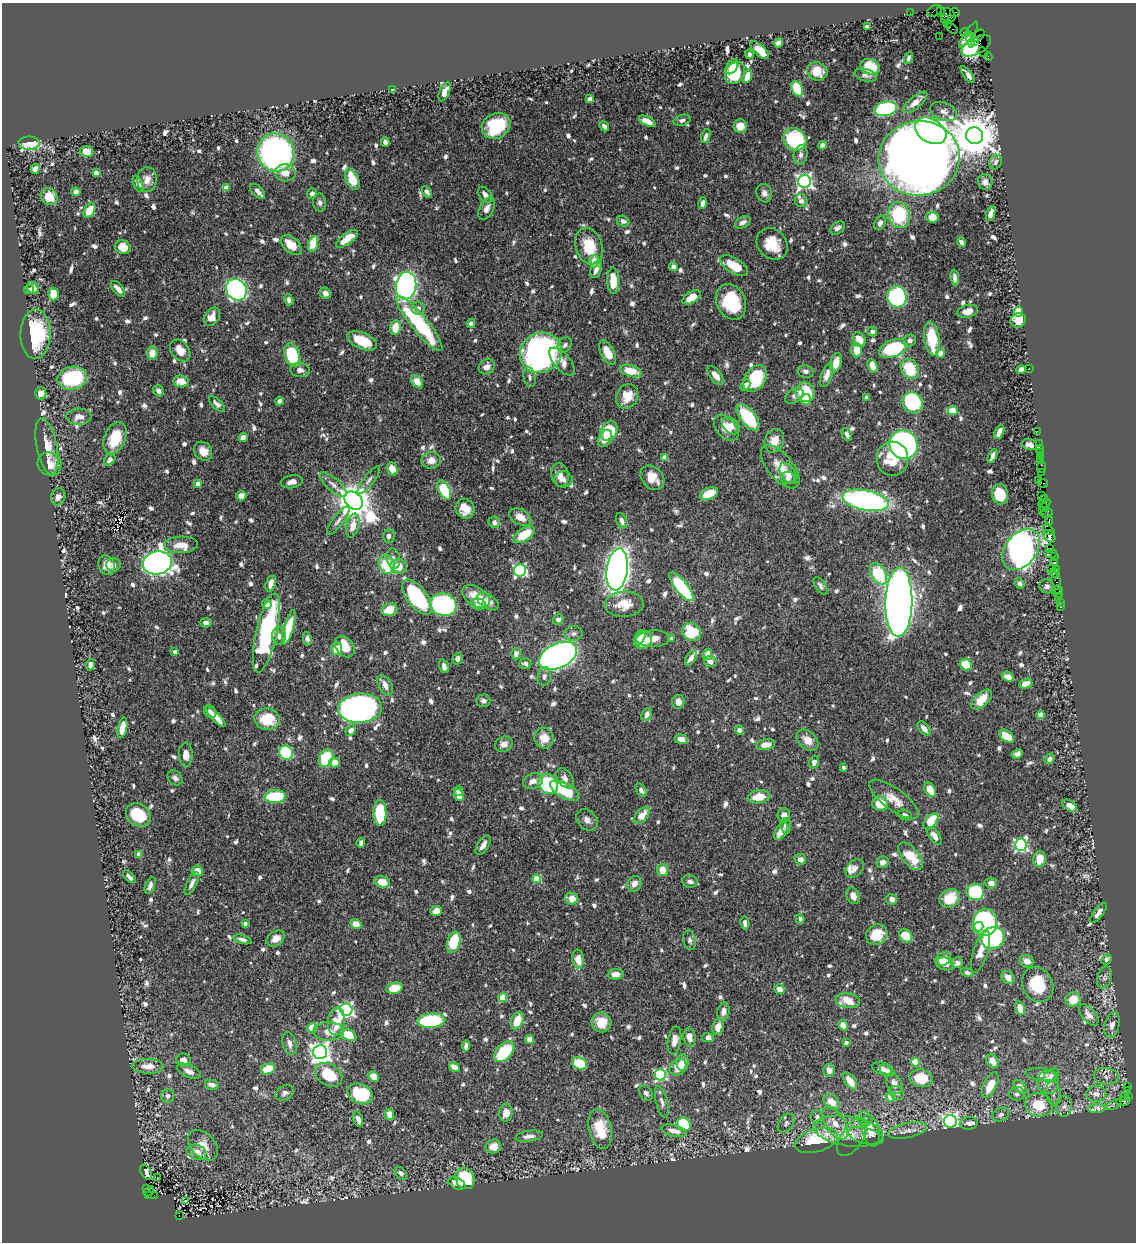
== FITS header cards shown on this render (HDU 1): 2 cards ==
NAXIS1  =                 1134
NAXIS2  =                 1240

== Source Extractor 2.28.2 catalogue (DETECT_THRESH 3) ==
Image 1134 x 1240 px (HDU 1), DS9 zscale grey, 1 PNG px = 1 image px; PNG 1138 x 1244 px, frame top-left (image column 1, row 1240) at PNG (2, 3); each listed source drawn as its Kron ellipse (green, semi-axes under 4 px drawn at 4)
Background 0.589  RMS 0.0088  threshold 0.0265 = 3 sigma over >= 5 px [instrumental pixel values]
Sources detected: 959; of the 959, the 500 brightest by FLUX_AUTO listed and drawn (459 fainter detections omitted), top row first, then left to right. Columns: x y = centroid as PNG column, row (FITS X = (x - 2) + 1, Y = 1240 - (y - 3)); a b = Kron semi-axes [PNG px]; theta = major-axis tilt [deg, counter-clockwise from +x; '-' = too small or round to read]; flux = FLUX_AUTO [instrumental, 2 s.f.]
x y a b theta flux
935 11 8 5 23 30
940 11 3 2 - 7.1
910 13 2 2 - 3.9
955 13 5 3 - 16
948 15 8 6 -37 340
945 19 4 3 - 100
948 23 4 3 - 39
867 27 4 4 - 3
952 29 6 2 -32 9.5
965 32 4 4 - 8
968 35 15 4 55 6
939 36 2 2 - 2
978 36 8 4 40 74
970 40 8 3 -76 21
974 42 3 2 - 170
778 43 5 4 - 7.8
976 46 16 8 28 33
760 50 12 5 -44 9.7
983 52 5 2 - 3.1
749 54 5 3 - 2.1
988 57 4 2 - 7.1
909 58 6 3 64 2.2
732 67 8 5 58 4.7
870 67 10 7 -23 15
817 71 10 9 - 8.8
735 73 12 9 56 23
866 75 11 6 -16 2.2
968 75 10 3 -52 2.9
747 76 7 4 68 6.7
797 89 8 5 -63 26
393 90 4 4 - 2.3
445 92 10 5 66 5.3
590 99 4 4 - 7.5
915 102 15 6 40 6
886 109 11 7 12 76
944 111 14 9 -21 4.1
682 120 8 5 16 2.1
647 121 9 4 -25 5.9
496 126 15 12 30 35
604 126 5 3 - 2.3
740 126 7 6 - 5.8
931 131 17 11 -31 190
706 136 7 4 68 2.5
974 136 8 8 - 2400
795 139 12 10 -39 47
385 142 5 4 - 2.8
29 143 10 6 -1 16
823 145 4 4 - 2.9
87 151 6 5 - 7.5
276 153 19 18 - 210
801 155 10 7 78 2.7
919 158 41 37 8 1200
996 162 7 5 66 2.1
35 169 5 4 - 5.3
96 173 4 4 - 5.5
285 173 10 8 -6 7.1
147 179 12 10 87 5.2
352 179 11 6 -66 16
805 181 6 6 - 200
985 182 8 7 - 3.2
138 184 8 4 -63 4.1
226 188 4 4 - 5.9
258 191 9 5 -44 2.6
76 192 4 4 - 3.2
427 192 6 4 -57 2.5
764 193 9 7 -72 3
312 194 5 5 - 2.4
485 195 9 6 -52 3.6
49 197 9 8 - 8.1
801 201 6 6 - 2.2
320 203 9 6 -81 2
703 203 6 4 73 2.6
487 208 12 6 62 3.4
89 210 8 5 61 11
991 214 7 4 73 4.7
899 215 13 11 -79 39
932 217 6 5 - 7.6
623 221 6 5 - 2.1
743 222 8 5 31 3.1
880 223 7 5 62 2.9
837 228 8 5 37 2.7
347 239 13 5 37 11
961 242 5 3 - 2.7
313 244 8 4 73 21
772 244 17 14 -49 14
291 245 12 7 -40 10
589 246 19 13 -71 20
123 247 8 6 -22 12
594 261 6 5 - 6.8
734 266 15 7 -31 17
673 267 4 4 - 3.7
596 270 8 5 71 4.3
955 278 8 4 -82 2.4
613 281 13 6 -88 15
406 286 14 10 83 340
33 288 6 5 - 3.4
29 289 5 3 - 2.4
118 289 9 4 -49 4.7
236 290 11 10 - 220
325 293 6 5 - 3.7
53 294 6 5 - 9.4
691 297 10 5 32 8.9
897 297 11 9 -74 86
289 300 5 4 - 2.6
731 302 18 14 -64 41
418 308 6 6 - 2.6
968 311 10 6 15 4.3
1019 311 5 4 - 33
212 317 10 7 55 6.8
1018 320 8 7 - 9.8
419 323 35 8 -51 63
471 324 4 4 - 2.6
395 328 7 5 83 12
872 332 5 4 - 2.1
35 334 25 15 89 46
932 339 17 7 -82 25
859 340 8 6 -58 8.3
909 340 6 6 - 2
362 341 16 8 -23 18
565 345 8 6 50 2
893 348 15 8 21 43
857 350 7 5 88 9.9
180 351 12 9 -51 8.6
607 352 13 6 -65 10
152 353 6 5 - 7.1
541 353 21 19 35 250
940 353 4 4 - 5.1
292 355 12 7 -71 33
562 362 17 8 -49 5.7
836 363 10 5 78 7.9
873 366 7 4 -68 8.7
487 367 8 7 - 4.6
1029 368 2 2 - 21
910 369 11 8 -59 22
300 370 9 7 -6 2.9
1021 370 5 4 - 4.2
631 371 11 5 -17 13
805 371 8 6 -10 2.1
716 375 11 5 -51 5.7
827 375 13 5 71 4.2
530 377 10 6 -78 2.1
72 378 15 11 12 50
755 378 15 10 56 34
181 381 8 6 -5 8.3
417 382 7 5 -53 7
745 385 6 4 61 2.7
158 391 6 5 - 2.7
805 392 10 9 - 30
41 393 6 5 - 4.9
627 396 13 10 61 11
794 396 10 6 33 2.3
867 397 4 4 - 2.7
806 399 5 4 - 6.7
279 401 4 4 - 2.1
912 403 11 9 -57 61
217 404 10 4 -44 2.6
953 411 5 4 - 18
79 417 12 8 3 5.3
748 417 16 7 -52 35
731 426 10 7 -42 4.6
726 428 15 9 -49 8.1
609 431 10 8 58 24
1037 431 2 2 - 4.4
999 432 8 4 65 4.8
847 434 7 5 -60 2.1
115 438 17 10 68 20
243 438 4 4 - 5.9
605 438 9 6 59 5.8
774 441 12 9 66 7.8
1039 443 2 2 - 4.3
904 445 15 13 -49 170
1030 445 8 5 -19 3
47 447 29 10 -79 12
1039 449 2 2 - 5.2
203 451 10 8 -51 6
1040 453 3 2 - 2.1
992 456 7 4 65 3.6
1040 456 2 2 - 5
664 458 4 4 - 6.9
892 459 17 16 - 19
110 460 6 5 - 2.6
431 460 9 8 - 5.7
1041 460 3 2 - 12
50 464 12 11 - 7.6
780 467 26 12 -50 12
1042 467 6 3 90 22
392 469 7 5 -66 7.8
1042 472 3 2 - 9.4
788 473 11 7 -57 4
560 475 12 8 -81 4.8
652 478 14 10 -50 8.8
788 478 7 6 - 2.8
564 479 9 8 - 3
369 480 17 5 51 2.5
1039 480 3 2 - 8.6
292 482 11 6 9 3.6
1043 483 5 3 - 6.4
198 484 4 4 - 5.8
333 485 17 6 -41 4
444 490 10 5 -62 34
709 494 9 6 23 13
1000 494 10 8 -81 17
1042 495 3 2 - 4.1
241 496 5 5 - 4.7
58 497 8 7 - 3.1
1045 498 4 2 - 7.6
866 500 23 10 -11 170
354 501 10 8 -45 1600
1044 503 6 3 26 36
1044 507 5 4 - 6.5
465 509 10 9 - 10
1042 510 3 2 - 7.9
1047 513 6 5 - 21
520 517 12 7 -29 6.7
1049 520 5 3 - 32
338 521 17 5 53 2.9
622 521 8 5 -66 3.4
494 522 5 5 - 2.6
353 526 12 6 76 7.2
1049 530 6 4 -36 17
524 535 12 6 34 18
389 536 6 6 - 2.2
1049 536 7 5 -46 62
181 545 17 8 2 8.8
1050 548 2 2 - 3.9
1021 549 23 16 53 550
1051 554 6 2 20 9.3
1054 557 3 2 - 9
393 558 10 6 -78 2.6
1055 562 3 2 - 7.2
157 563 15 11 12 600
107 565 10 8 -66 7.6
113 565 7 7 - 2.5
387 565 10 8 -64 23
399 566 8 7 - 8.1
1052 568 4 2 - 25
617 569 21 10 82 550
520 570 6 6 - 96
1056 570 3 2 - 8.3
1055 573 5 3 - 18
878 574 11 7 -61 28
1056 581 9 4 -77 36
271 583 9 5 73 3.4
1020 583 5 4 - 2.4
820 586 10 5 -57 2
1047 586 7 7 - 2.3
681 587 18 6 -51 58
1058 589 4 2 - 5.6
1058 593 5 3 - 3.8
476 596 15 9 -33 12
417 597 21 10 -53 58
1059 597 3 3 - 12
488 602 12 7 -32 4.8
899 602 34 13 89 1100
1060 602 2 2 - 2.7
267 604 5 4 - 2.8
479 604 7 5 -15 3.2
624 604 19 13 3 11
443 605 13 11 -16 110
1061 607 3 3 - 15
389 610 8 6 22 11
558 620 5 5 - 2.9
206 623 6 4 -3 3.4
289 627 18 5 74 19
692 632 10 8 -37 31
266 633 40 10 77 98
574 634 9 7 11 2.5
279 636 9 6 -86 2.7
640 638 8 5 63 6.4
671 638 4 3 - 2.7
307 639 7 4 -78 2.2
653 639 16 8 1 7.7
644 640 9 8 - 15
345 647 11 8 -51 17
336 649 6 5 - 8.7
175 652 4 3 - 2.9
516 654 5 4 - 4.5
708 654 6 4 68 7.4
558 656 20 12 25 350
691 658 8 4 57 4.3
457 659 6 5 - 2.6
710 662 6 5 - 3.1
525 663 6 5 - 2
90 665 6 4 82 2.6
966 665 6 5 - 15
444 666 7 5 -74 2.7
544 676 9 6 77 2.3
1008 677 6 4 -28 4.9
1026 684 7 4 21 5.5
385 685 11 6 -61 5.3
981 700 13 6 43 11
483 701 7 6 - 2
678 702 7 6 - 4
360 708 22 14 4 260
210 712 7 5 -49 2.4
647 714 6 5 - 4.1
1041 715 4 4 - 7.5
216 717 13 4 -46 6.8
267 719 13 10 -7 19
122 728 10 4 78 9.6
924 729 8 5 -50 3.5
351 730 6 4 47 3.3
739 730 5 4 - 3.6
1006 736 8 5 -35 12
544 738 10 9 - 8.4
681 739 7 4 -7 4.6
807 740 12 8 -43 6.3
504 744 9 7 23 3.9
765 745 9 5 10 5.5
286 753 7 6 - 54
1017 754 6 4 28 2.5
186 755 12 7 -87 5.1
326 758 9 7 64 25
1049 759 5 4 - 2.2
334 762 5 5 - 7.2
814 762 7 5 73 3
844 767 4 3 - 2.7
175 778 8 6 -46 2.1
565 778 11 7 -53 3.5
533 781 10 7 22 4.3
548 784 11 9 -53 53
641 790 7 4 -59 2.2
930 790 7 5 -59 8.8
458 791 5 4 - 7.2
565 791 16 7 -30 27
459 795 6 4 -65 7.7
275 797 11 6 3 29
759 797 11 6 7 12
894 799 29 11 -36 9.3
880 804 8 7 - 11
1070 806 8 5 -33 5.4
380 813 13 6 -88 40
138 815 13 11 -38 26
642 815 10 5 50 7.9
784 815 6 6 - 3.7
905 815 7 5 -23 2.4
587 820 12 9 -48 3.6
931 821 10 5 49 15
786 826 8 5 -83 2.4
781 831 10 5 57 7.9
934 836 10 5 -54 4.4
361 843 5 4 - 2
483 845 11 5 56 3.9
1021 845 6 6 - 110
139 854 4 4 - 3.3
911 856 16 8 -50 18
800 859 6 5 - 3.6
1040 859 8 6 87 11
883 862 6 5 - 2.9
855 869 10 7 47 2.5
663 870 6 5 - 8.4
197 871 6 5 - 6.1
129 877 7 3 -46 2.2
537 879 4 4 - 24
690 881 8 6 -11 2.7
382 882 8 5 -18 10
991 883 6 5 - 3.8
192 884 13 4 63 2.7
634 884 8 6 57 3.6
150 886 9 4 69 2.8
975 892 9 8 - 42
853 896 8 6 -63 4
571 898 6 5 - 8.5
950 898 10 8 32 18
892 899 5 5 - 2.8
436 911 6 4 19 6.4
1098 913 12 4 54 4.2
800 919 4 4 - 2.6
985 922 13 12 - 120
245 923 4 3 - 2.4
745 923 6 4 -81 3.1
356 924 6 4 -33 8.2
978 927 6 4 39 11
877 935 11 9 37 14
906 936 7 5 -43 14
993 938 12 10 29 74
242 939 9 4 -16 2.6
276 939 10 7 33 5.6
689 940 10 6 -77 2.1
454 942 11 6 74 29
981 951 22 7 73 8.4
578 959 9 6 -82 7.6
943 959 8 6 33 9.8
1106 959 5 4 - 2.1
1027 961 7 6 - 4.3
957 963 6 5 - 3
945 964 9 6 -15 4.1
967 972 6 4 -16 2.3
616 974 8 5 3 5.6
1008 977 7 5 -47 5.5
1104 978 11 7 73 2.2
1038 985 18 15 -62 26
394 988 8 5 11 15
780 989 5 4 - 5.7
503 998 4 4 - 21
1073 999 7 7 - 11
848 1001 12 7 -8 13
1020 1008 7 4 -70 7.7
346 1010 6 6 - 150
723 1011 9 6 76 3.9
1089 1015 12 6 -51 4.3
517 1020 9 6 67 13
431 1021 14 7 5 55
336 1022 14 8 84 13
601 1022 10 9 - 11
843 1025 5 4 - 8.4
1112 1025 13 7 75 4
718 1027 8 5 74 6.6
312 1028 5 4 - 13
329 1031 15 9 1 8.2
349 1035 8 5 -29 18
690 1037 9 6 -82 5.3
708 1037 6 4 -5 3.2
529 1039 4 4 - 4.5
674 1040 14 6 80 5.3
846 1042 4 3 - 2.9
289 1043 12 6 -73 3.2
466 1046 5 4 - 2.9
320 1052 7 7 - 440
504 1052 12 7 48 41
183 1060 7 6 - 3.9
992 1061 7 5 -55 6.5
682 1062 8 6 85 6.4
915 1062 4 4 - 20
579 1063 8 6 -25 21
148 1066 15 7 -1 8.1
454 1067 6 4 -36 4.7
678 1067 9 7 45 11
268 1069 7 5 25 21
882 1069 10 5 -19 4.4
829 1070 6 6 - 4.1
189 1071 13 6 -24 4.6
887 1071 8 5 -38 3.6
1042 1074 16 6 -7 3.7
329 1075 15 10 -31 21
660 1075 5 5 - 79
1051 1075 9 5 42 2.2
374 1076 6 5 - 6.6
1106 1076 12 8 -9 2.6
921 1078 12 8 -9 18
850 1081 10 5 -54 9.7
1048 1082 12 10 -72 7.2
894 1083 11 7 -65 4.7
212 1085 7 5 -12 4.3
990 1085 14 6 65 10
1127 1086 2 2 - 5.7
1020 1087 8 5 -45 5.2
1128 1090 3 3 - 3.2
285 1093 10 7 33 2.2
646 1093 8 6 -63 2.4
897 1093 7 6 - 2.1
1053 1093 12 7 -85 3.4
360 1094 13 9 -25 30
1017 1094 8 7 - 2.7
1096 1094 10 8 3 3.6
168 1096 7 6 - 2.2
1124 1096 3 2 - 9.6
1128 1096 3 2 - 3.1
890 1097 5 4 - 7
1123 1101 7 4 3 280
662 1102 16 6 -75 3
831 1102 9 6 -42 9.3
1039 1105 14 11 -16 18
1114 1105 9 3 24 9.2
1064 1106 10 8 83 3
1097 1108 9 4 7 2.4
506 1113 9 6 84 6.3
390 1114 5 4 - 6.5
1001 1115 9 6 29 2.4
817 1117 7 6 - 2.7
358 1119 8 4 -73 3.6
865 1119 7 6 - 2.4
950 1122 6 6 - 240
786 1123 10 7 55 2.4
835 1123 18 9 -59 8.8
969 1123 9 6 8 2.2
684 1124 7 6 - 28
600 1129 20 11 -77 21
674 1131 12 5 -13 6.2
848 1131 35 14 -9 20
871 1131 16 8 -76 11
907 1131 20 7 12 5.2
529 1136 14 5 8 3.8
866 1136 18 8 -14 4
852 1137 21 11 57 7.5
816 1141 22 11 16 42
203 1145 18 12 -46 8.3
493 1146 8 7 - 5.1
197 1152 9 7 -21 6.6
146 1172 8 5 -58 6.6
401 1173 7 5 -51 2.2
157 1178 3 2 - 2.4
465 1179 11 9 -63 36
457 1183 9 5 -25 5.6
147 1189 3 3 - 17
149 1191 6 3 38 26
148 1195 4 3 - 130
154 1195 2 2 - 12
185 1200 3 2 - 3.9
179 1215 3 2 - 45
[459 fainter detections neither listed nor drawn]